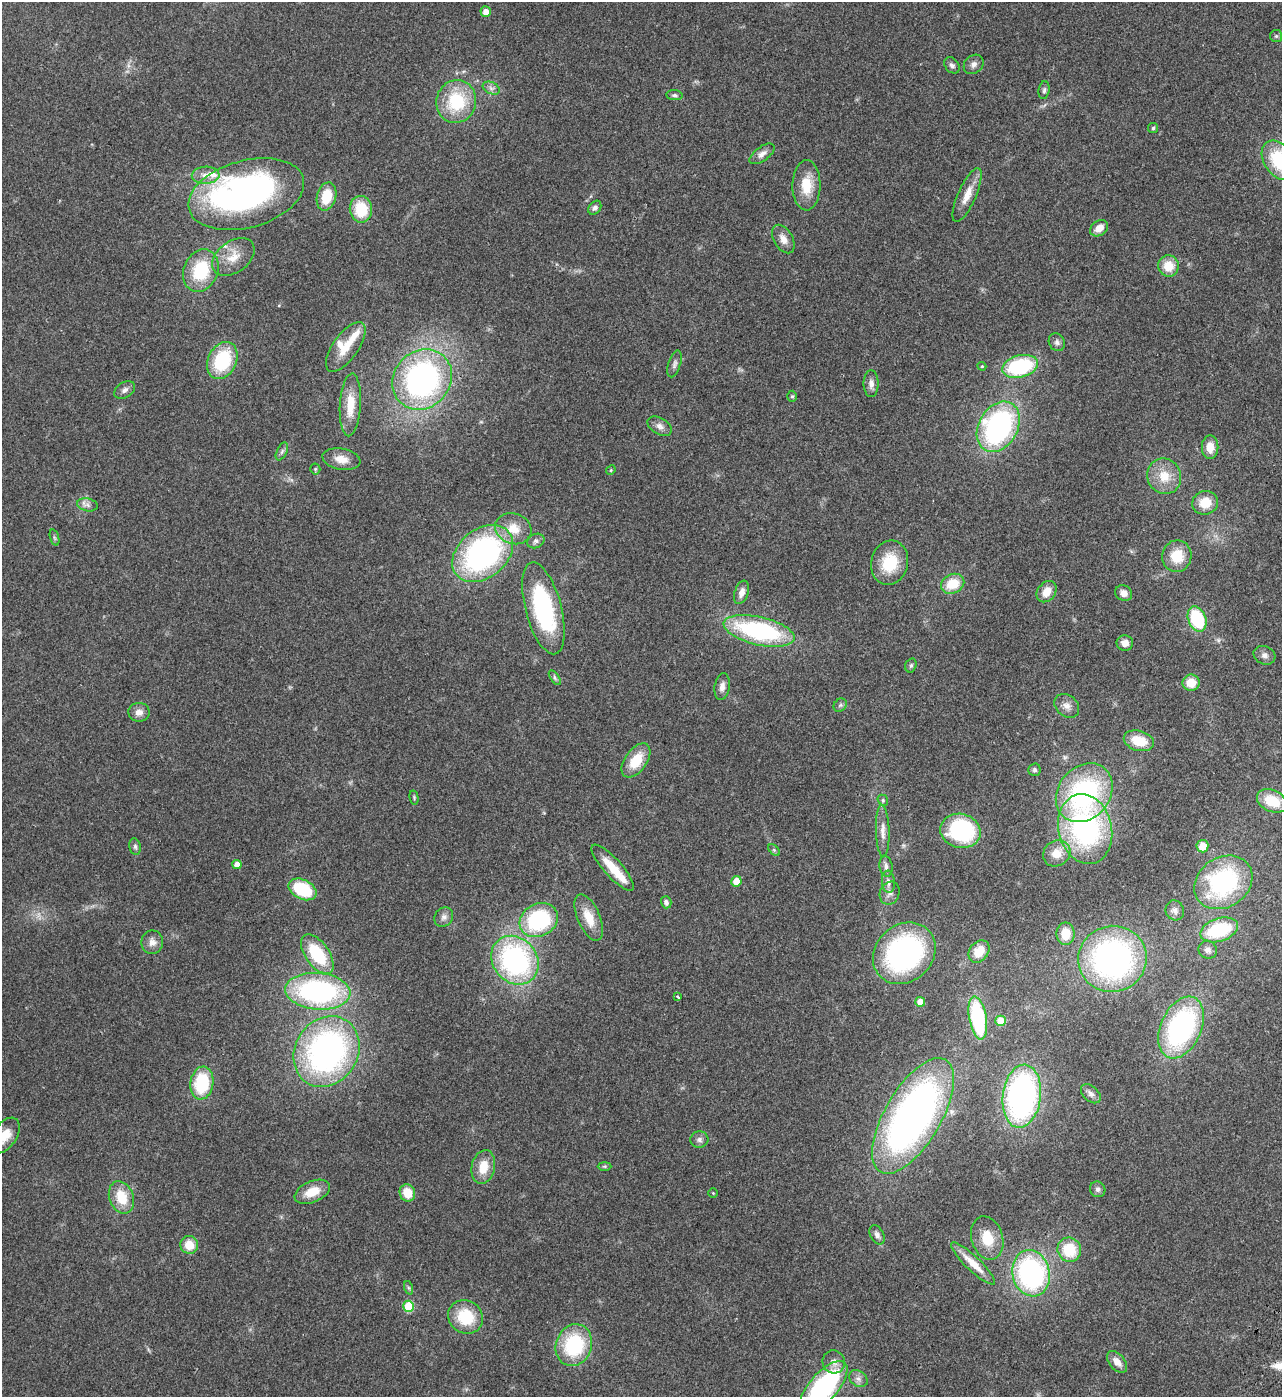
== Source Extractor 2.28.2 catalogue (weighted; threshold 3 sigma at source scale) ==
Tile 6 of 4 x 4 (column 2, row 2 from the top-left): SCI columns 1650-2929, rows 2995-4389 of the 5987 x 5985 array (HDU 1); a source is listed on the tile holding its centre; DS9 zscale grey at full resolution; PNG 1284 x 1399 px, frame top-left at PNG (2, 2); each listed source drawn as its Kron ellipse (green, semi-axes under 4 px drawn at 4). Shown black and unused: <1% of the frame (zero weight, under 3 of 4 exposures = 13% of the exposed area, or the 3 px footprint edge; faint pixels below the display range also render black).
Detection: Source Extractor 2.28.2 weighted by HDU 2 'WHT'; one run over the whole footprint, this tile lists its part. Background 0.133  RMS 0.0074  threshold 0.0332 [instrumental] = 3 sigma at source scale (4.5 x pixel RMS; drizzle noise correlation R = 1.50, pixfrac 1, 0.05/0.05 arcsec/px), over >= 5 px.
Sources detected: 142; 1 inside a brighter object's white glare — neither listed nor drawn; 5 inside a brighter listed object's ellipse — not listed separately; the other 136 listed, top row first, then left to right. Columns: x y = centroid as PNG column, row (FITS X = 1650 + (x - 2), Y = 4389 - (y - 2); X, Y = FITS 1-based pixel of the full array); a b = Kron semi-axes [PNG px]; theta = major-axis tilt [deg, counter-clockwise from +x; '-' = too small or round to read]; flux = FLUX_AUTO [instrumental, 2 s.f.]
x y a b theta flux
486 12 5 5 - 5.6
1276 36 6 6 - 1.4
974 64 11 8 42 3.2
952 65 9 6 -50 2.4
491 88 9 6 -25 2.5
1044 90 9 5 82 1.6
674 95 8 5 -7 1.6
456 101 21 20 - 39
1153 128 5 5 - 1.1
762 154 14 7 36 4.2
1279 160 22 15 -55 41
206 175 14 8 3 5.8
806 185 25 14 89 18
246 194 59 33 16 250
967 195 29 9 66 9.9
326 196 14 9 75 18
595 208 8 5 51 2.3
361 209 13 11 -81 24
1099 228 10 7 38 7.2
783 239 15 9 -60 6
233 257 24 15 36 12
1168 266 11 10 - 12
201 270 22 17 68 34
1057 342 9 7 -61 2.3
346 347 29 12 54 15
222 361 19 14 64 45
674 364 14 6 72 2.7
982 366 4 4 - 0.86
1020 366 18 11 14 63
422 379 32 28 48 190
871 384 13 7 -90 3.9
125 390 11 7 34 3.1
792 396 5 4 - 1.1
350 405 31 10 87 17
660 426 13 8 -31 3.8
998 427 27 19 60 150
1210 447 12 8 -90 8.2
282 451 9 5 63 2
341 459 19 10 -10 9.1
315 469 5 5 - 1
611 470 5 4 - 0.88
1164 476 18 16 -62 15
1205 503 13 11 17 13
87 505 10 6 -11 3
513 529 18 15 -19 14
54 538 8 3 -71 1.2
536 541 9 7 23 2.2
483 554 34 24 39 160
1177 556 16 14 79 17
890 563 22 18 75 25
953 584 12 9 23 17
742 592 12 7 70 4.8
1047 592 12 8 53 8.3
1124 593 9 7 -30 5
543 608 47 18 -75 87
1197 619 13 9 -69 41
759 631 36 14 -13 98
1125 643 8 7 - 5.2
1264 655 11 9 -25 3.3
911 665 7 5 73 1.4
555 678 8 4 -55 1.4
1191 683 8 8 - 12
722 687 13 7 81 4.3
840 705 7 6 - 1.5
1067 706 14 10 -40 5.1
139 712 10 9 - 4.8
1139 741 15 10 -16 17
636 760 19 11 55 18
1034 770 6 6 - 1.5
1084 793 32 25 49 110
414 798 7 4 -77 0.91
883 800 6 5 - 1.1
1272 801 16 10 -25 18
1085 829 35 26 -76 130
883 831 26 6 -88 6.5
960 831 20 17 -14 73
1202 846 6 6 - 9.6
135 847 8 5 -79 1.8
774 850 7 4 -46 1.1
1057 853 14 12 36 10
237 864 4 4 - 6.8
886 866 10 6 -82 2.9
613 868 30 9 -48 18
736 881 5 5 - 13
888 882 11 6 -85 3.5
1223 882 31 25 34 90
302 889 15 9 -26 38
890 893 11 9 69 4
666 902 6 5 - 2.4
1175 910 10 9 - 3.5
444 917 10 9 - 3.3
589 917 25 11 -67 14
539 920 20 16 29 66
1219 930 19 11 18 44
1066 934 11 9 90 12
152 942 12 11 - 5.1
1208 950 9 9 - 3.1
979 951 12 9 52 12
904 953 33 28 43 140
317 954 22 12 -54 36
1112 959 34 33 - 200
515 960 26 22 -50 140
318 991 32 18 -5 130
678 997 3 3 - 1.5
920 1002 5 5 - 8.4
978 1018 22 8 -80 72
1001 1021 5 5 - 15
1181 1027 32 20 66 130
326 1052 37 31 57 210
202 1083 16 11 81 40
1091 1094 11 7 -43 3.2
1022 1096 32 19 83 200
913 1116 65 28 60 350
5 1135 20 12 55 11
699 1140 9 8 - 2.5
605 1166 7 3 0 1.1
483 1167 17 11 78 13
1098 1189 8 7 - 2
312 1192 18 10 23 13
407 1193 9 7 -68 13
713 1193 4 4 - 0.64
121 1197 17 12 -68 18
877 1235 10 6 -62 2.6
987 1238 22 15 -74 16
189 1245 9 8 - 11
1069 1250 12 11 - 24
973 1263 29 7 -43 13
1031 1273 23 18 -77 130
409 1288 7 4 -71 1.2
409 1306 5 5 - 35
466 1317 18 16 -32 27
574 1345 21 18 71 55
834 1362 11 11 - 5
1117 1362 12 7 -48 6.1
858 1379 10 7 -34 3.2
824 1387 32 14 48 120
Isophote crosses this tile's border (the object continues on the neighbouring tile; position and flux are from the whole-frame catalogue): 3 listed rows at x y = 1279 160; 5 1135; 824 1387